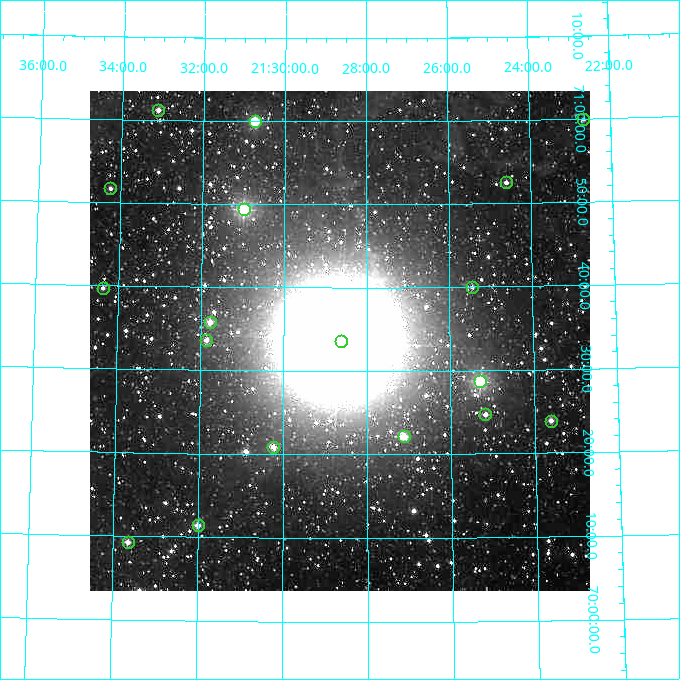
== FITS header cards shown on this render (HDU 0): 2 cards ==
NAXIS1  =                  500
NAXIS2  =                  500

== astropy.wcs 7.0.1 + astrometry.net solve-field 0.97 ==
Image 500 x 500 px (HDU 0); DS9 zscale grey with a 90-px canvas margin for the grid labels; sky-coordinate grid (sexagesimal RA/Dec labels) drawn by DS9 from the SOLVED WCS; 18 Tycho-2 reference stars matched to detected sources circled (green)
Header WCS: none
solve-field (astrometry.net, Tycho-2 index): SOLVED blind (the file carries no WCS)
Solved WCS: RA---TAN-SIP/DEC--TAN-SIP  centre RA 21:28:39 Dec +70:34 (322.16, +70.56 deg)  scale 7.2 arcsec/px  FOV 60.0' x 59.9'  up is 0 deg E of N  parity normal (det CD < 0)
(file carries no celestial WCS; the grid is the blind solution)
Tycho-2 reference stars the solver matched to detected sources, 18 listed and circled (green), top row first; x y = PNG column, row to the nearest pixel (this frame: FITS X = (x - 90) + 1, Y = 500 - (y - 91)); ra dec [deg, ICRS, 3 dp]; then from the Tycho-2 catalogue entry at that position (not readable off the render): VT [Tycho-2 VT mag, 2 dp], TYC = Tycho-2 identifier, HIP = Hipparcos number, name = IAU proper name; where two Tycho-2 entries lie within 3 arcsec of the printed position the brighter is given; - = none
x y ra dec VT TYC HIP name
158 110 323.279 +71.020 9.90 4465-180-1 - -
583 119 320.666 +70.998 11.13 4465-1694-1 - -
255 121 322.684 +71.000 8.22 4465-882-1 106205 -
506 182 321.147 +70.876 10.23 4465-1098-1 - -
110 188 323.561 +70.861 10.37 4465-1166-1 - -
244 209 322.746 +70.823 7.01 4465-1022-1 106226 -
472 287 321.363 +70.667 10.70 4465-1210-1 - -
103 288 323.593 +70.662 10.63 4465-1454-1 - -
210 322 322.944 +70.597 9.58 4465-1654-1 - -
206 340 322.964 +70.561 10.13 4465-1908-1 - -
341 341 322.154 +70.559 8.63 4465-2644-1 - -
480 381 321.320 +70.478 7.36 4465-1133-1 105766 -
485 414 321.293 +70.412 10.21 4465-172-1 - -
551 421 320.904 +70.398 9.78 4465-1587-1 - -
404 436 321.783 +70.370 9.05 4465-481-1 - -
273 447 322.559 +70.349 9.76 4465-187-1 - -
198 525 323.002 +70.190 9.49 4465-881-1 - -
128 542 323.413 +70.154 9.77 4465-1999-1 - -